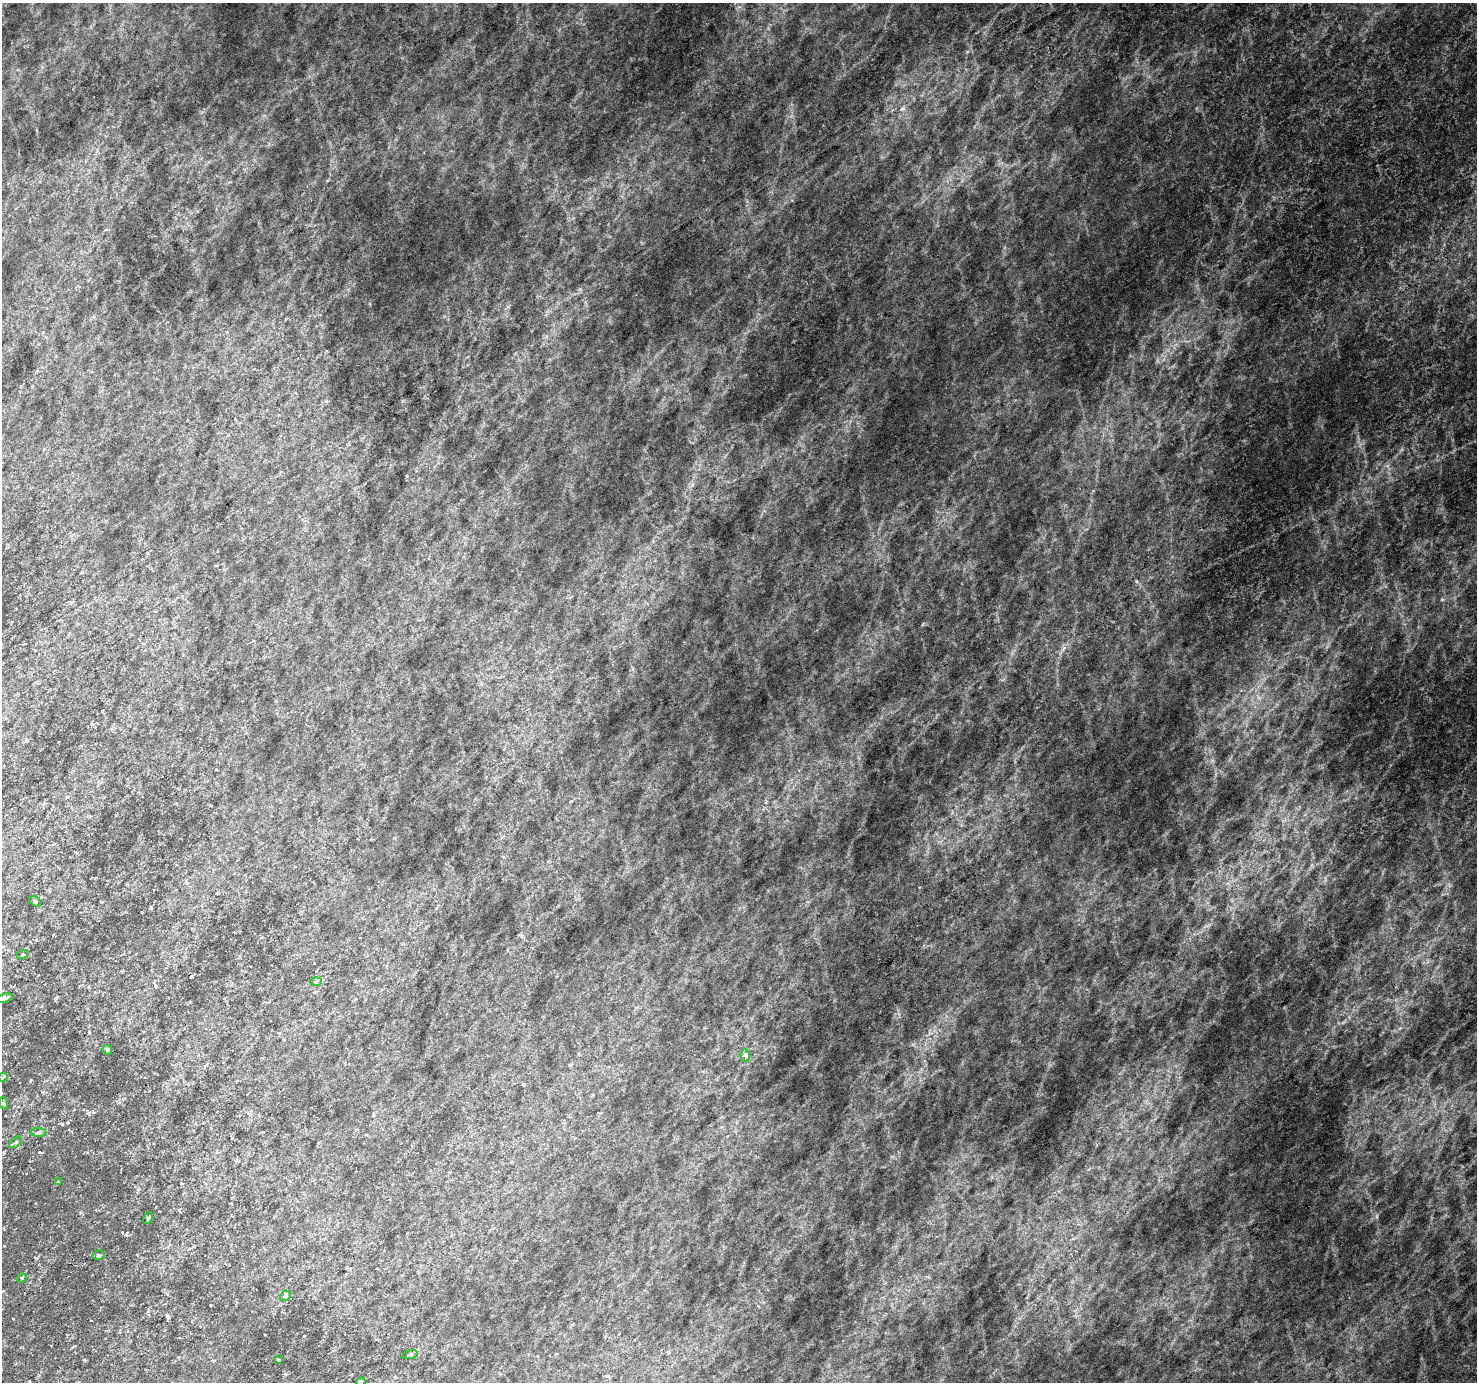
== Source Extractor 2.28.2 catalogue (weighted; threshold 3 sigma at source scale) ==
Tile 7 of 4 x 4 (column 3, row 2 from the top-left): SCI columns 2953-4427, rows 2941-4320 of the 5902 x 5817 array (HDU 1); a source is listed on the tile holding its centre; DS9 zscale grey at full resolution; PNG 1479 x 1384 px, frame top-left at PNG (2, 3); each listed source drawn as its Kron ellipse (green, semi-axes under 4 px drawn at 4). Shown black and unused: <1% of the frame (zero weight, under 3 of 6 exposures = <1% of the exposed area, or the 3 px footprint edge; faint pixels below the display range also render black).
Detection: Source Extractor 2.28.2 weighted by HDU 2 'WHT'; one run over the whole footprint, this tile lists its part. Background -0.0126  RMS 0.0081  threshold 0.0333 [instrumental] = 3 sigma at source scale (4.09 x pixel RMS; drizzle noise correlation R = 1.36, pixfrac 0.8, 0.0396/0.0396 arcsec/px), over >= 5 px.
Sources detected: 19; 1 cosmic-ray / hot-pixel residue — neither listed nor drawn; the other 18 listed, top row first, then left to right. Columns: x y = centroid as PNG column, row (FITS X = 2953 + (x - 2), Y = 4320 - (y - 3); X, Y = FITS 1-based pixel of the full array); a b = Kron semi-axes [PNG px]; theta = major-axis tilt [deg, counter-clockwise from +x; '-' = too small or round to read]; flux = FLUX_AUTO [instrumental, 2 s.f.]
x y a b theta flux
35 901 6 4 -30 1.2
22 955 6 3 19 0.87
316 981 6 4 2 1
4 998 8 4 18 1.8
107 1050 5 4 - 1.1
745 1056 6 4 -87 1.3
3 1077 4 2 - 0.98
3 1103 6 4 -71 1
39 1133 8 4 0 1.5
15 1142 7 4 43 1.3
58 1181 4 4 - 0.83
148 1218 6 3 66 0.99
99 1255 6 4 13 1.4
22 1278 5 4 - 0.87
285 1296 6 4 43 1.2
410 1355 8 3 13 1.1
279 1360 3 2 - 0.74
361 1382 4 3 - 0.9
Isophote crosses this tile's border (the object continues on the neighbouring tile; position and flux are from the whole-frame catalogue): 1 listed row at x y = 361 1382
Unlisted compact peaks at least as high as the median listed source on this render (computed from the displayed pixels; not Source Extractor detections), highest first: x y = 1064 648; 902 109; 1376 1216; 151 908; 36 940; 126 1235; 304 1336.